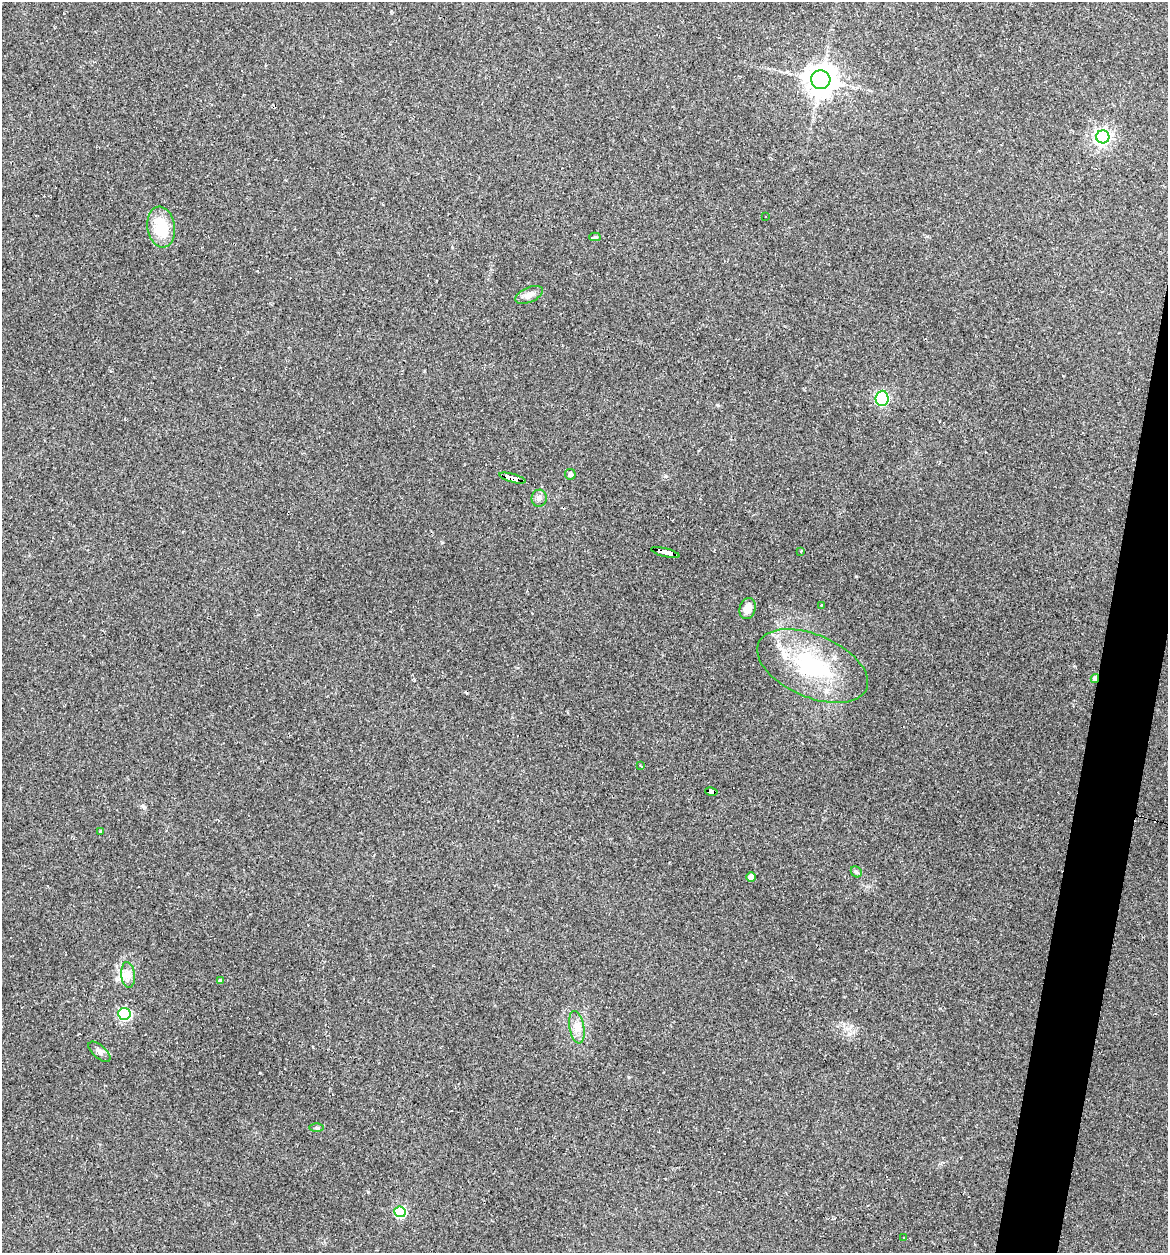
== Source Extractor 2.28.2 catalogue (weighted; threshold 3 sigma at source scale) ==
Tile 10 of 4 x 4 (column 2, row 3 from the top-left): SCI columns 1287-2452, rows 1252-2502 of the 5029 x 5032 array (HDU 1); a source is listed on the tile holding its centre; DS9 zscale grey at full resolution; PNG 1170 x 1255 px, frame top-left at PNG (2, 2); each listed source drawn as its Kron ellipse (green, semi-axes under 4 px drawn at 4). Shown black and unused: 3% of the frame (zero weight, under 2 of 3 exposures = <1% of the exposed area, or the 3 px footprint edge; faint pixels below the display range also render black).
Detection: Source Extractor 2.28.2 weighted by HDU 2 'WHT'; one run over the whole footprint, this tile lists its part. Background 0.137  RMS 0.007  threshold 0.0314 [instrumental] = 3 sigma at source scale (4.5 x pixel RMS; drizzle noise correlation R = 1.50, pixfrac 1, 0.05/0.05 arcsec/px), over >= 5 px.
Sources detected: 32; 2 cosmic-ray / hot-pixel residue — neither listed nor drawn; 1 inside a brighter listed object's ellipse — not listed separately; the other 29 listed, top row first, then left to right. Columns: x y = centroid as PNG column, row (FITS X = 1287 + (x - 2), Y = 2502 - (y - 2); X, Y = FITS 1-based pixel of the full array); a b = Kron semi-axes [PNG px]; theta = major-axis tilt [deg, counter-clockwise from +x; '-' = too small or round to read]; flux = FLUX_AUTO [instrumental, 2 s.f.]
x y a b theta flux
821 80 10 9 - 960
1103 137 6 6 - 240
766 216 3 2 - 0.78
161 227 20 13 -81 22
595 237 5 4 - 1.4
529 295 15 7 24 4.1
882 398 7 6 - 100
570 474 5 5 - 3.3
512 478 13 4 -15 130
539 498 8 7 - 2.5
800 551 3 2 - 1
665 553 14 3 -15 160
821 605 3 3 - 0.69
747 609 11 8 74 6.8
812 666 59 31 -23 68
1095 678 4 3 - 7.7
641 766 2 2 - 0.63
711 792 6 3 -10 41
100 832 4 3 - 0.84
856 872 6 5 - 1.1
751 877 4 4 - 5.7
128 975 13 7 -85 4.5
220 981 4 4 - 1.6
124 1014 6 6 - 95
577 1027 16 7 -79 5.8
99 1052 13 6 -41 2.7
317 1128 7 3 -1 1
400 1212 6 5 - 55
904 1238 3 2 - 0.62
Overlapping masked pixels (flux is a lower limit): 4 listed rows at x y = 512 478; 665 553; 1095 678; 711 792
Unlisted compact peaks at least as high as the median listed source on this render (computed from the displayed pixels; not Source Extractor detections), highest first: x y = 143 806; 856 576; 666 476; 368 1192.